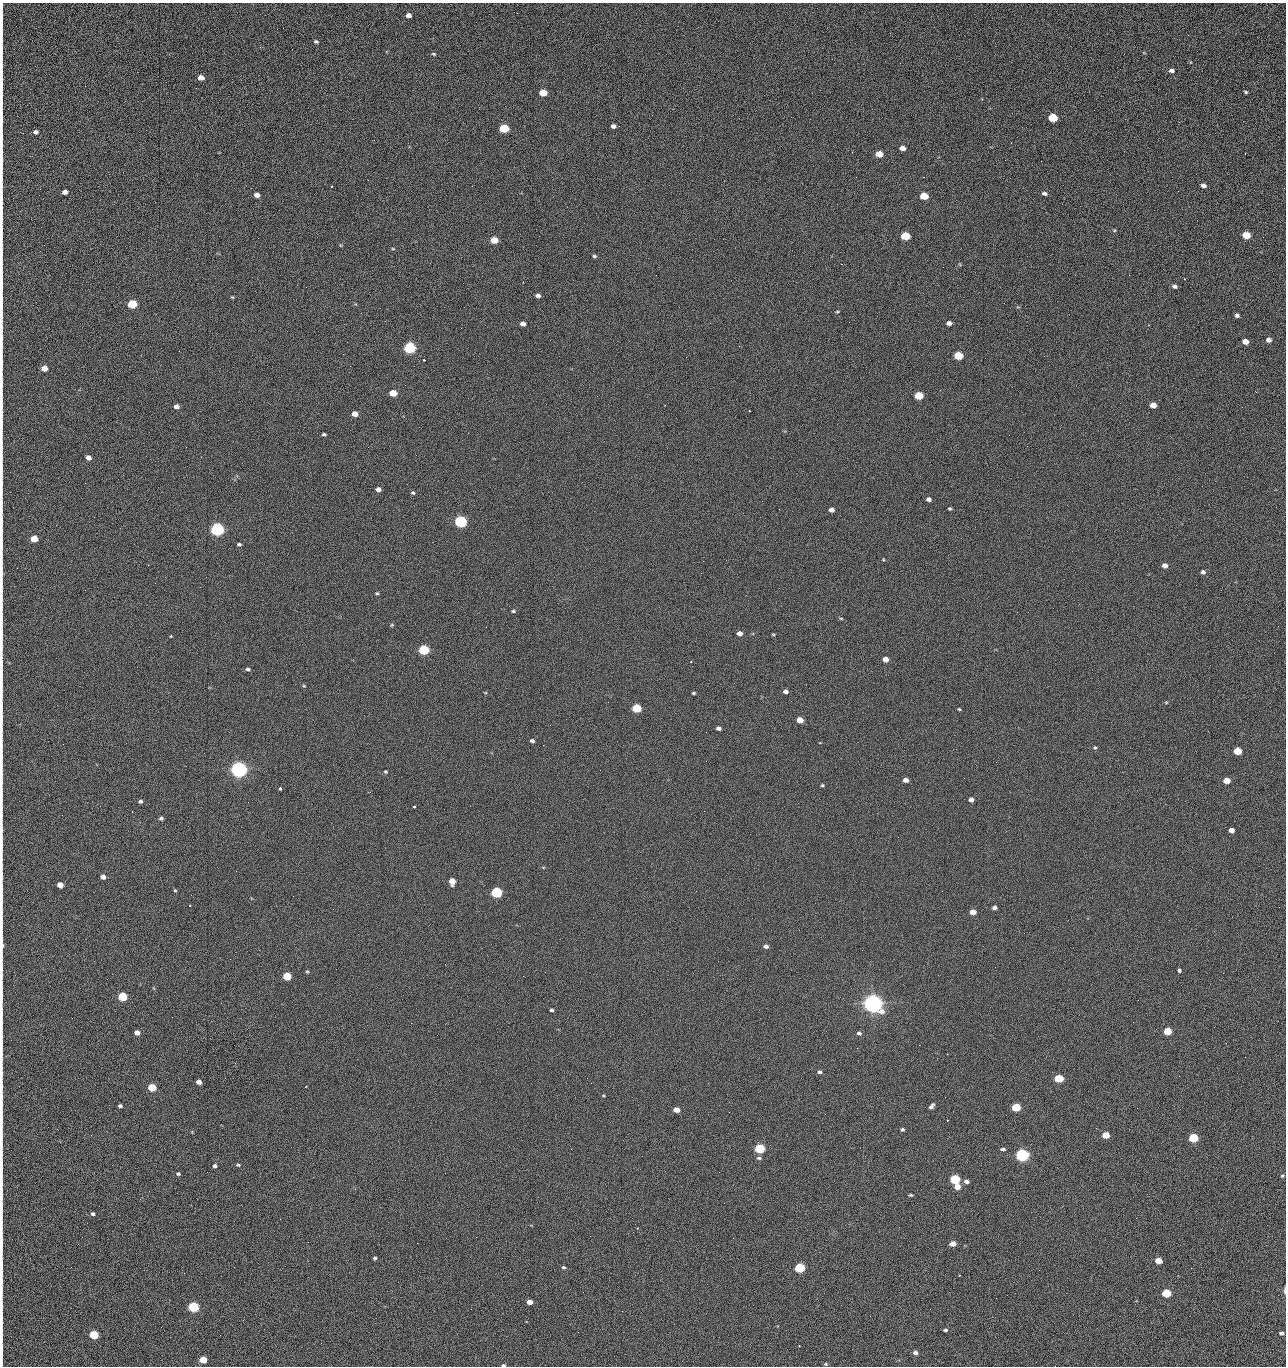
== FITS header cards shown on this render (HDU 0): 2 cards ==
NAXIS1  =                 1284 /fastest changing axis
NAXIS2  =                 1364 /next to fastest changing axis

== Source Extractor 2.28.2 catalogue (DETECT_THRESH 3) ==
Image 1284 x 1364 px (HDU 0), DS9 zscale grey, 1 PNG px = 1 image px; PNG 1288 x 1368 px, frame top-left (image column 1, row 1364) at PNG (2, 3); no overlay
Background 125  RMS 14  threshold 43.2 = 3 sigma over >= 5 px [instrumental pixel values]
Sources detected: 236; all 236 listed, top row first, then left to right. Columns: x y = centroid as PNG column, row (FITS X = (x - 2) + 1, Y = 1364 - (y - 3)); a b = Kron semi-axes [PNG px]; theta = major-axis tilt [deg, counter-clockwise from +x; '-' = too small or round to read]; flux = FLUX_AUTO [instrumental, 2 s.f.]
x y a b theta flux
408 15 5 4 - 4.9e+03
2 20 25 2 90 4.4e+03
1188 35 3 2 - 1.3e+03
316 42 5 4 - 1.6e+03
2 50 15 2 90 2.9e+03
434 54 5 4 - 1.2e+03
2 67 16 2 90 2.9e+03
1172 71 6 5 - 3.0e+03
201 78 5 4 - 8.5e+03
2 86 19 2 90 4.3e+03
1246 92 4 3 - 1.3e+03
543 93 6 5 - 2.3e+04
1053 118 6 5 - 4.5e+04
2 120 22 2 90 4.3e+03
1179 122 3 2 - 1.4e+03
613 126 5 4 - 3.5e+03
504 128 6 5 - 5.4e+04
35 132 6 5 - 2.8e+03
23 133 2 2 - 4.7e+02
902 148 5 4 - 6.3e+03
879 154 6 5 - 1.6e+04
1245 154 3 2 - 1.8e+03
2 160 20 2 -90 3.8e+03
1005 160 3 2 - 1.4e+03
1041 161 2 2 - 2.0e+03
856 177 2 2 - 2.4e+03
923 177 2 2 - 3.0e+04
2 185 9 2 90 1.4e+03
1203 185 5 4 - 3.8e+03
331 187 3 3 - 2.1e+03
65 192 5 4 - 5.0e+03
1044 193 6 4 -9 2.6e+03
257 195 5 4 - 5.9e+03
924 196 6 5 - 2.9e+04
2 218 13 2 90 1.8e+03
1114 230 5 3 - 9.9e+02
1246 235 5 5 - 2.5e+04
905 236 6 5 - 4.2e+04
1263 237 2 2 - 7.4e+02
494 240 5 5 - 2.0e+04
340 245 5 3 - 8.6e+02
393 249 5 3 - 8.5e+02
594 256 5 4 - 1.7e+03
841 264 2 2 - 2.7e+04
656 275 2 2 - 6.3e+02
2 283 19 2 90 3.4e+03
1174 286 5 4 - 2.8e+03
306 287 2 2 - 6.4e+02
538 296 5 3 - 3.0e+03
232 297 4 4 - 1.0e+03
132 304 5 5 - 5.2e+04
2 305 11 2 90 2.0e+03
837 311 5 3 - 1.0e+03
1237 315 4 4 - 2.3e+03
849 322 2 2 - 6.5e+02
710 323 2 2 - 3.5e+03
949 323 5 4 - 3.9e+03
523 324 5 4 - 4.9e+03
2 329 11 2 90 1.7e+03
1269 340 5 5 - 4.8e+03
1245 342 5 4 - 9.8e+03
739 346 2 2 - 5.6e+02
410 348 6 5 - 1.6e+05
958 356 6 5 - 4.0e+04
424 360 3 3 - 1.1e+03
2 363 14 2 90 2.1e+03
350 366 2 2 - 2.4e+03
44 368 5 4 - 1.1e+04
1256 392 3 2 - 1.8e+03
393 393 5 4 - 2.0e+04
919 396 6 5 - 3.4e+04
2 405 10 2 90 1.8e+03
1153 405 5 4 - 1.0e+04
176 407 5 4 - 4.7e+03
749 411 2 2 - 6.5e+02
355 414 5 4 - 9.1e+03
2 416 9 2 90 1.5e+03
324 434 4 3 - 1.5e+03
1009 435 2 2 - 3.3e+03
1027 446 2 2 - 4.4e+02
186 447 2 2 - 2.9e+03
2 457 8 2 90 1.2e+03
88 458 5 4 - 6.0e+03
85 483 2 2 - 1.0e+03
378 489 5 4 - 5.0e+03
413 493 5 4 - 1.5e+03
929 499 5 4 - 3.4e+03
779 509 2 2 - 5.5e+02
950 509 3 3 - 1.2e+03
831 510 5 4 - 4.9e+03
2 521 19 2 90 3.3e+03
461 521 6 5 - 2.0e+05
217 529 6 5 - 3.3e+05
34 539 5 4 - 1.9e+04
239 544 4 3 - 1.7e+03
2 547 16 2 90 2.8e+03
883 559 5 3 - 7.9e+02
148 565 2 2 - 6.4e+02
1165 565 5 4 - 5.4e+03
1203 572 6 5 - 2.5e+03
2 573 7 3 -90 1.2e+03
377 593 4 4 - 1.2e+03
513 611 5 4 - 1.4e+03
841 618 5 3 - 9.1e+02
392 625 5 4 - 1.1e+03
740 633 5 4 - 5.1e+03
773 634 4 3 - 9.8e+02
171 636 3 3 - 8.2e+02
424 650 6 5 - 9.2e+04
885 659 5 4 - 7.4e+03
691 661 3 2 - 6.2e+02
2 664 12 2 90 1.9e+03
248 669 5 4 - 2.1e+03
304 686 4 4 - 1.1e+03
785 691 4 4 - 3.7e+03
693 693 4 3 - 1.4e+03
1166 702 6 4 0 9.7e+02
637 708 5 5 - 5.2e+04
959 709 4 3 - 1.0e+03
2 718 13 2 90 2.2e+03
800 720 5 4 - 1.5e+04
719 728 5 4 - 3.5e+03
532 741 5 4 - 2.6e+03
543 745 2 2 - 3.4e+03
1095 747 5 5 - 1.4e+03
1237 751 5 5 - 2.7e+04
706 761 2 2 - 2.2e+03
239 769 6 5 - 7.2e+05
385 772 4 4 - 1.2e+03
905 780 5 4 - 5.8e+03
1227 781 5 4 - 1.3e+04
822 785 4 3 - 1.3e+03
280 788 3 3 - 2.7e+03
971 800 4 4 - 4.0e+03
140 801 5 4 - 2.1e+03
414 807 3 3 - 1.7e+03
161 818 4 4 - 2.3e+03
1231 830 5 4 - 5.8e+03
2 839 8 2 90 1.3e+03
543 867 5 3 - 8.5e+02
103 877 5 4 - 5.4e+03
452 881 5 5 - 1.3e+04
60 885 5 4 - 9.7e+03
2 890 12 2 90 2.1e+03
175 890 5 4 - 1.0e+03
496 892 6 5 - 1.3e+05
191 895 2 2 - 3.9e+02
190 905 3 2 - 8.8e+02
994 908 4 4 - 2.9e+03
973 912 5 4 - 9.5e+03
2 945 7 4 -89 2.4e+03
766 946 5 4 - 3.3e+03
1179 970 4 3 - 7.7e+03
307 971 4 4 - 1.1e+03
287 976 5 5 - 3.3e+04
523 976 2 2 - 2.1e+03
122 997 5 5 - 5.4e+04
873 1003 7 6 - 1.1e+06
552 1010 4 3 - 1.9e+03
2 1012 13 2 90 2.2e+03
411 1023 2 2 - 5.5e+03
1168 1031 5 5 - 2.9e+04
137 1033 5 4 - 6.2e+03
859 1033 5 4 - 2.2e+03
2 1044 15 2 90 2.4e+03
857 1048 2 2 - 1.5e+03
947 1054 3 3 - 9.2e+02
1245 1057 2 2 - 1.8e+03
820 1072 6 4 -3 2.2e+03
1179 1076 2 2 - 2.7e+03
1059 1078 5 5 - 4.8e+04
199 1082 5 4 - 6.1e+03
152 1087 5 5 - 3.2e+04
603 1095 5 3 - 8.8e+02
120 1106 4 3 - 1.9e+03
931 1106 7 4 49 2.9e+03
1016 1107 5 5 - 4.5e+04
676 1110 5 4 - 8.9e+03
729 1112 2 2 - 9.3e+02
2 1119 17 2 90 2.9e+03
947 1120 2 2 - 5.0e+02
1096 1128 2 2 - 5.2e+02
902 1129 4 3 - 1.8e+03
91 1135 2 2 - 2.6e+03
1106 1135 5 4 - 1.7e+04
1193 1138 5 5 - 5.9e+04
760 1148 6 5 - 7.9e+04
571 1149 2 2 - 9.8e+02
1003 1149 5 3 - 2.2e+03
1022 1155 6 5 - 2.8e+05
759 1158 7 4 0 1.9e+03
238 1165 4 4 - 1.2e+03
215 1166 4 4 - 2.4e+03
2 1167 9 2 90 1.5e+03
178 1174 4 4 - 1.5e+03
1282 1176 4 3 - 1.2e+03
955 1179 6 5 - 8.6e+04
966 1181 6 4 -9 3.7e+03
957 1187 5 4 - 1.0e+04
911 1195 4 3 - 1.4e+03
2 1196 11 2 90 1.9e+03
93 1214 4 4 - 2.0e+03
280 1219 2 2 - 2.2e+03
637 1228 2 2 - 8.0e+02
476 1237 2 2 - 1.4e+04
2 1241 18 2 90 2.6e+03
308 1242 2 2 - 1.9e+03
417 1243 2 2 - 5.5e+03
953 1244 5 4 - 8.9e+03
374 1258 4 3 - 1.6e+03
1158 1260 5 4 - 1.4e+04
2 1264 13 2 90 2.2e+03
563 1267 5 4 - 1.6e+03
800 1268 5 5 - 8.1e+04
959 1275 2 2 - 6.0e+02
2 1287 13 2 90 2.3e+03
1285 1290 8 2 88 1.7e+03
583 1292 2 2 - 4.3e+02
1166 1293 5 5 - 4.7e+04
996 1298 2 2 - 2.7e+03
530 1302 5 4 - 7.5e+03
193 1307 5 5 - 1.0e+05
622 1311 2 2 - 8.3e+02
2 1315 15 2 90 2.6e+03
945 1330 4 3 - 1.7e+03
578 1332 2 2 - 3.6e+03
1281 1333 4 3 - 3.0e+03
2 1335 9 2 90 1.8e+03
94 1335 5 5 - 5.4e+04
799 1345 3 2 - 1.0e+03
2 1352 14 2 90 2.6e+03
915 1353 5 4 - 3.6e+03
203 1360 5 5 - 1.9e+04
826 1364 5 4 - 1.2e+03
503 1365 5 4 - 1.7e+03
1055 1366 2 2 - 2.0e+03
At the frame edge (FLAGS 8, measured only in part): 37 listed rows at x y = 2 20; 2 50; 2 67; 2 86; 2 120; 2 160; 2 185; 2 218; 2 283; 2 305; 2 329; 2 363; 2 405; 2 416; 2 457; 2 521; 2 547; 2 573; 2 664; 2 718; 2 839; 2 890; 2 945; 2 1012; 2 1044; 2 1119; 2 1167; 2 1196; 2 1241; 2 1264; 2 1287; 1285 1290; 2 1315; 2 1335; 2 1352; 503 1365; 1055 1366

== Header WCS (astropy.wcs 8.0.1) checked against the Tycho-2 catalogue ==
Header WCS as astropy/WCSLIB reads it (CRVAL/CRPIX/CD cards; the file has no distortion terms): RA---TAN/DEC--TAN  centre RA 15:41:40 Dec +51:59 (235.42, +51.99 deg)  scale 1.26 arcsec/px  FOV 26.9' x 28.5'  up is +92 deg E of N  parity flipped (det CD > 0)
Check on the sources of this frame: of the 60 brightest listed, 10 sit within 2.0 arcsec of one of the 11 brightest Tycho-2 stars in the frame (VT <= 12.29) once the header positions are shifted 0.21 arcsec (0.21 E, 0.01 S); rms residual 1.08 arcsec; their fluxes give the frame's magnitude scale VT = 24.51 - 2.5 log10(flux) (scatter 0.20 mag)
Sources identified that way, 10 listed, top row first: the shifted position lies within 2.0 arcsec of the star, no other Tycho-2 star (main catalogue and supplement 1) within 4.0 arcsec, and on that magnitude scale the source's flux lands within +1.5 / -3 mag of the star's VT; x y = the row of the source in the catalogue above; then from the Tycho-2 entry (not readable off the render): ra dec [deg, ICRS J2000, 3 dp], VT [Tycho-2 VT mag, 2 dp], TYC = Tycho-2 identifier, HIP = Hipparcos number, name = IAU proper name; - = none
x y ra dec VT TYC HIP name
410 348 235.614 +52.064 11.61 3489-1132-1 - -
461 521 235.514 +52.049 11.19 3489-1407-1 - -
217 529 235.515 +52.133 11.12 3489-1380-1 - -
239 769 235.378 +52.130 9.31 3489-1322-1 76850 -
496 892 235.303 +52.042 11.52 3489-958-1 - -
873 1003 235.232 +51.912 9.59 3489-824-1 - -
1022 1155 235.143 +51.862 10.97 3489-1016-1 - -
955 1179 235.131 +51.886 12.29 3489-908-1 - -
800 1268 235.084 +51.941 11.45 3489-1346-1 - -
193 1307 235.075 +52.152 11.74 3489-912-1 - -